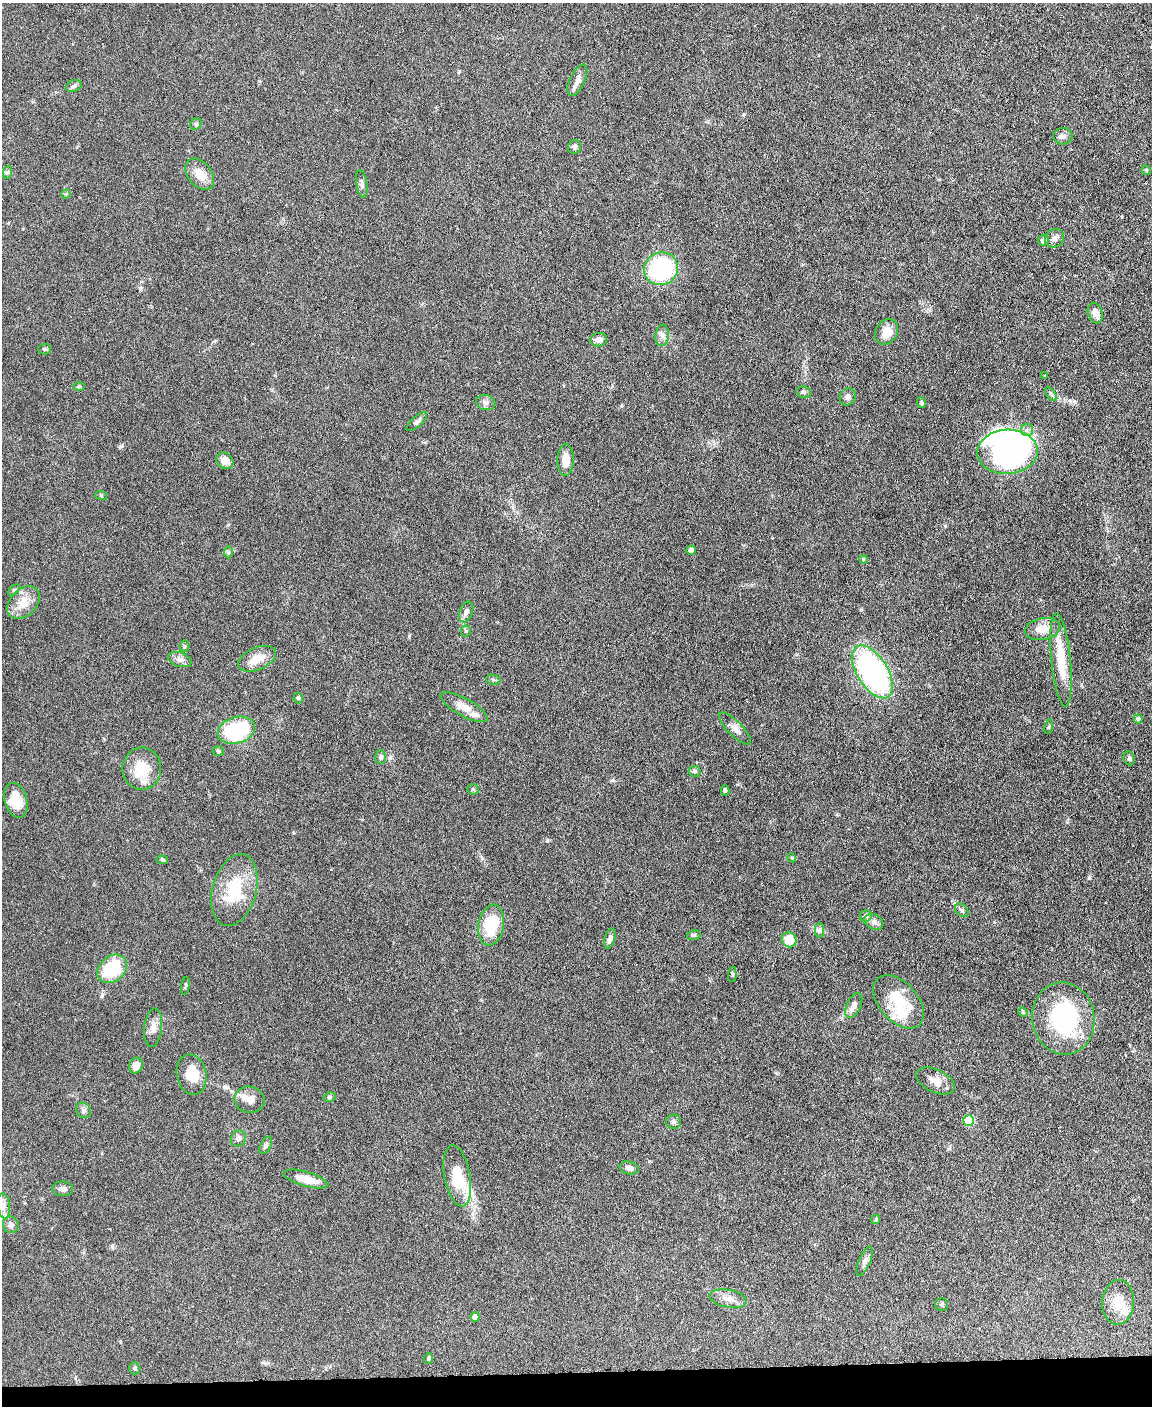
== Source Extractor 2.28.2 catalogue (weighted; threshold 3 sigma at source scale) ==
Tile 10 of 4 x 3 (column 2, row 3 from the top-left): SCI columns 1154-2303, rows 241-1644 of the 4605 x 4580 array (HDU 1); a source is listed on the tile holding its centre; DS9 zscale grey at full resolution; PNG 1154 x 1408 px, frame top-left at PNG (2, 3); each listed source drawn as its Kron ellipse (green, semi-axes under 4 px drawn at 4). Shown black and unused: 2% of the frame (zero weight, under 3 of 6 exposures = <1% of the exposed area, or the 3 px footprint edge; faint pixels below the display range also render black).
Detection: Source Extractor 2.28.2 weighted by HDU 2 'WHT'; one run over the whole footprint, this tile lists its part. Background 0.0896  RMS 0.0041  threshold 0.017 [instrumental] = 3 sigma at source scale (4.09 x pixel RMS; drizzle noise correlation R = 1.36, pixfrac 0.8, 0.05/0.05 arcsec/px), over >= 5 px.
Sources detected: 111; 2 inside a brighter object's white glare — neither listed nor drawn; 7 inside a brighter listed object's ellipse — not listed separately; the other 102 listed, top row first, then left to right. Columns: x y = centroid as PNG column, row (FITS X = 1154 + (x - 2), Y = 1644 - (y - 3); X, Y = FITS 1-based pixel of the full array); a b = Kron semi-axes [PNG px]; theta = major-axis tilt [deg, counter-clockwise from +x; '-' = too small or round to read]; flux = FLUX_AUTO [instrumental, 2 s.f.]
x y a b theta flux
577 80 17 7 65 2.3
74 86 8 5 19 0.94
196 124 6 5 - 0.59
1063 136 9 8 - 1.6
574 147 7 6 - 0.96
1146 170 5 4 - 0.58
8 172 7 4 71 0.63
200 174 18 11 -51 5.3
362 184 14 5 -83 1.3
66 194 4 4 - 0.36
1054 238 10 8 42 1.7
1043 240 5 5 - 1.3
661 269 17 16 - 39
1095 313 10 7 -72 2.3
887 332 13 10 55 4
662 335 11 6 83 1.6
599 340 8 7 - 1.9
45 349 6 5 - 0.52
1045 375 4 2 - 0.27
79 387 6 4 1 0.46
804 392 7 5 -20 0.82
1051 394 8 4 -54 0.79
848 397 9 7 55 1.4
486 402 10 7 -14 1.5
921 403 5 4 - 0.55
417 422 13 5 42 1.1
1027 430 6 6 - 1.2
1007 452 30 22 4 97
565 460 16 8 88 5
225 461 9 7 -42 3.3
101 495 6 4 -19 0.46
691 550 5 4 - 2
229 552 6 4 -90 0.55
863 559 4 3 - 0.38
14 590 6 4 45 0.53
23 603 19 13 46 5.8
466 612 11 6 69 1.6
1043 629 18 10 10 5
466 631 5 5 - 0.55
185 646 5 5 - 0.5
257 659 20 11 24 5.6
180 660 12 7 -16 1.8
1061 660 47 9 -85 13
872 672 30 15 -58 87
493 680 7 5 -8 0.71
298 698 5 4 - 0.77
464 707 26 9 -29 4.3
1138 719 5 4 - 0.83
1049 727 7 3 81 0.52
735 729 21 7 -46 2.5
237 730 19 13 17 32
218 751 5 5 - 0.57
381 757 7 5 -88 1.2
1129 758 7 5 -81 0.77
142 769 21 19 86 11
694 771 6 5 - 0.85
473 789 5 5 - 0.55
725 791 5 4 - 0.6
16 800 18 11 -74 7.7
792 858 4 3 - 0.39
162 860 5 4 - 0.42
234 890 37 22 75 18
962 910 8 5 -44 0.92
866 916 6 5 - 1.2
874 922 10 7 -26 1.5
491 925 21 12 80 15
820 930 7 4 90 0.86
694 935 7 5 14 0.67
610 939 10 5 74 1.6
789 940 8 7 - 8.5
112 969 16 12 40 18
732 974 8 3 86 0.5
185 986 9 3 81 0.54
899 1002 31 19 -48 15
854 1005 13 7 65 2.2
1023 1012 5 4 - 0.57
1063 1018 36 31 -82 39
153 1028 19 9 84 3
136 1066 8 6 66 3.2
192 1075 20 14 -78 8.4
935 1081 20 11 -25 3.9
329 1097 6 4 16 0.61
249 1100 15 13 -12 3.3
83 1110 8 7 - 1.1
969 1120 5 5 - 14
673 1122 7 7 - 1
238 1138 8 7 - 1.5
266 1145 9 5 62 1
629 1168 9 6 -13 1.7
457 1176 31 13 -79 13
306 1179 23 7 -16 5.9
63 1189 10 7 -2 1.5
4 1206 13 6 -83 2
876 1219 5 4 - 0.68
11 1225 8 7 - 1.5
864 1261 16 5 67 1.6
728 1299 19 9 -11 3.4
1118 1302 22 16 86 6.5
942 1304 6 6 - 0.76
475 1317 5 4 - 1.7
429 1358 5 4 - 0.76
135 1368 6 5 - 0.77
Unlisted compact peaks at least as high as the median listed source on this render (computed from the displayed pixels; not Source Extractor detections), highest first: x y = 482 858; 547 841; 102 995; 224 1087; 613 780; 409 636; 122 446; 140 288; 112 1246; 945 526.